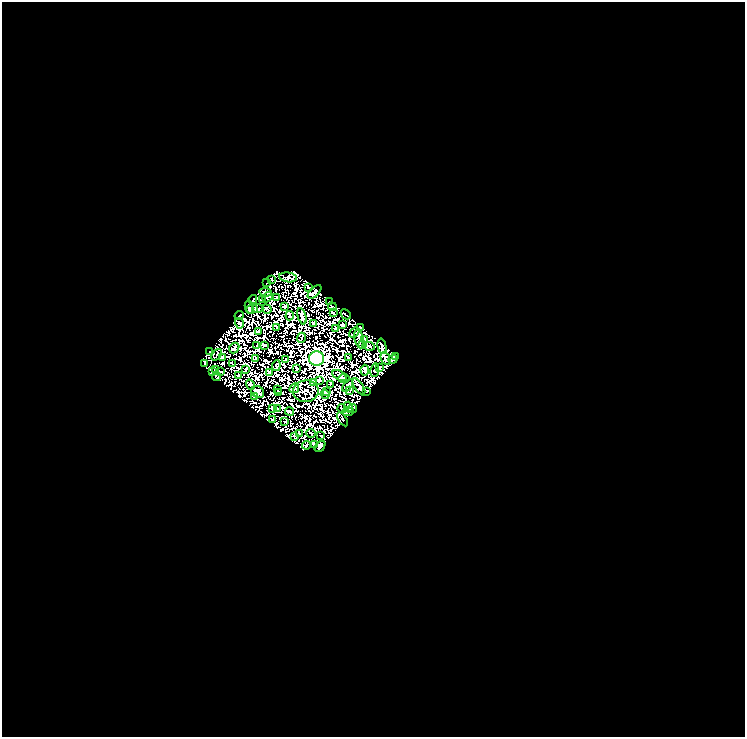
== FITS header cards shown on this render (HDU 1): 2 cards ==
NAXIS1  =                  743
NAXIS2  =                  735

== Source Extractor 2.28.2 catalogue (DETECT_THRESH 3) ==
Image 743 x 735 px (HDU 1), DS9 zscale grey, 1 PNG px = 1 image px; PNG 747 x 739 px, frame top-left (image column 1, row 735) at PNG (2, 2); each listed source drawn as its Kron ellipse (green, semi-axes under 4 px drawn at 4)
Background 0.0518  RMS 0.04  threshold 0.121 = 3 sigma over >= 5 px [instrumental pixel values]
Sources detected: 99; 1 with non-positive FLUX_AUTO (blend fragments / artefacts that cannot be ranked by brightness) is neither listed nor drawn; the other 98 listed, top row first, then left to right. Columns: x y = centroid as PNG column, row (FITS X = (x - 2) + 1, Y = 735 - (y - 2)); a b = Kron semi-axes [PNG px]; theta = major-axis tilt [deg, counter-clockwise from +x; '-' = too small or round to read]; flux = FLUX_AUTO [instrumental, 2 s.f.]
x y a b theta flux
288 277 9 5 -7 7.1
271 279 3 2 - 2
266 283 3 2 - 1.8
309 288 3 2 - 1.8
265 292 6 2 -8 2.4
315 292 8 4 44 4.3
267 297 6 3 51 4.2
276 298 3 2 - 1.7
253 300 5 2 - 1.3
262 300 4 3 - 3.3
330 302 3 2 - 1.1
285 306 3 2 - 2.1
249 307 6 2 -82 3.8
332 307 4 2 - 1.7
258 308 6 4 0 4.6
252 309 6 3 17 4.7
267 309 5 2 - 3
333 313 4 2 - 2.7
346 314 5 2 - 2.7
239 316 5 2 - 3.7
290 316 4 2 - 3.1
302 316 8 2 -75 3.6
239 323 5 3 - 0.98
313 324 4 2 - 2.6
343 325 3 2 - 2.7
276 327 3 2 - 1.5
360 327 3 2 - 2.6
336 329 3 2 - 2.2
258 331 4 2 - 2.3
354 332 6 2 39 2.7
301 338 5 2 - 2.9
359 338 10 3 -80 7.5
364 340 3 2 - 1.9
362 344 3 2 - 1.7
264 345 3 2 - 1.9
257 346 3 2 - 1.4
370 346 5 3 - 6.1
382 346 8 3 -77 5.5
234 348 5 4 - 2.5
210 352 3 2 - 1.8
217 355 6 2 51 2.4
222 357 3 2 - 2.3
395 357 3 3 - 2.2
256 358 3 2 - 2.3
317 358 7 7 - 1300
349 358 3 2 - 1.7
386 359 7 3 -66 5.6
393 359 4 3 - 5.1
285 360 4 2 - 1.9
205 363 3 2 - 1.3
232 363 3 2 - 1.8
276 366 5 2 - 2.3
297 368 4 2 - 2.8
379 368 3 2 - 1.4
246 369 4 2 - 1.5
216 370 3 2 - 1.6
365 370 5 4 - 4.9
375 370 7 2 81 0.69
212 372 3 2 - 2.5
220 372 4 2 - 2.7
270 372 4 3 - 2.7
238 375 4 2 - 2.4
339 375 7 4 -29 5
217 376 5 3 - 2.3
344 378 5 3 - 2.7
319 380 3 2 - 2.6
313 382 3 2 - 2.2
251 385 5 2 - 3.9
330 385 3 2 - 1.7
348 385 7 2 56 2.4
359 387 9 3 -58 3.9
294 388 5 2 - 1.4
277 389 3 2 - 2
350 390 4 2 - 2.9
306 391 13 11 9 5.6
366 391 3 2 - 2
258 392 7 5 -32 6.2
279 392 3 2 - 2.1
327 392 3 2 - 1.6
325 394 5 2 - 1.5
254 397 4 2 - 3.3
348 407 5 3 - 3
272 408 3 2 - 2
342 408 4 2 - 1
352 408 4 4 - 4.9
278 409 3 2 - 1.3
290 411 4 2 - 3
348 412 6 2 5 4.9
343 419 8 3 -57 3.2
273 420 3 2 - 1.7
285 422 3 2 - 1.6
311 433 5 3 - 2.1
300 434 2 2 - 1.6
321 436 3 2 - 2.1
295 437 3 2 - 1.8
306 445 4 4 - 2.5
314 445 4 3 - 3.4
320 446 6 4 48 8.2
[1 non-positive-flux detection neither listed nor drawn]